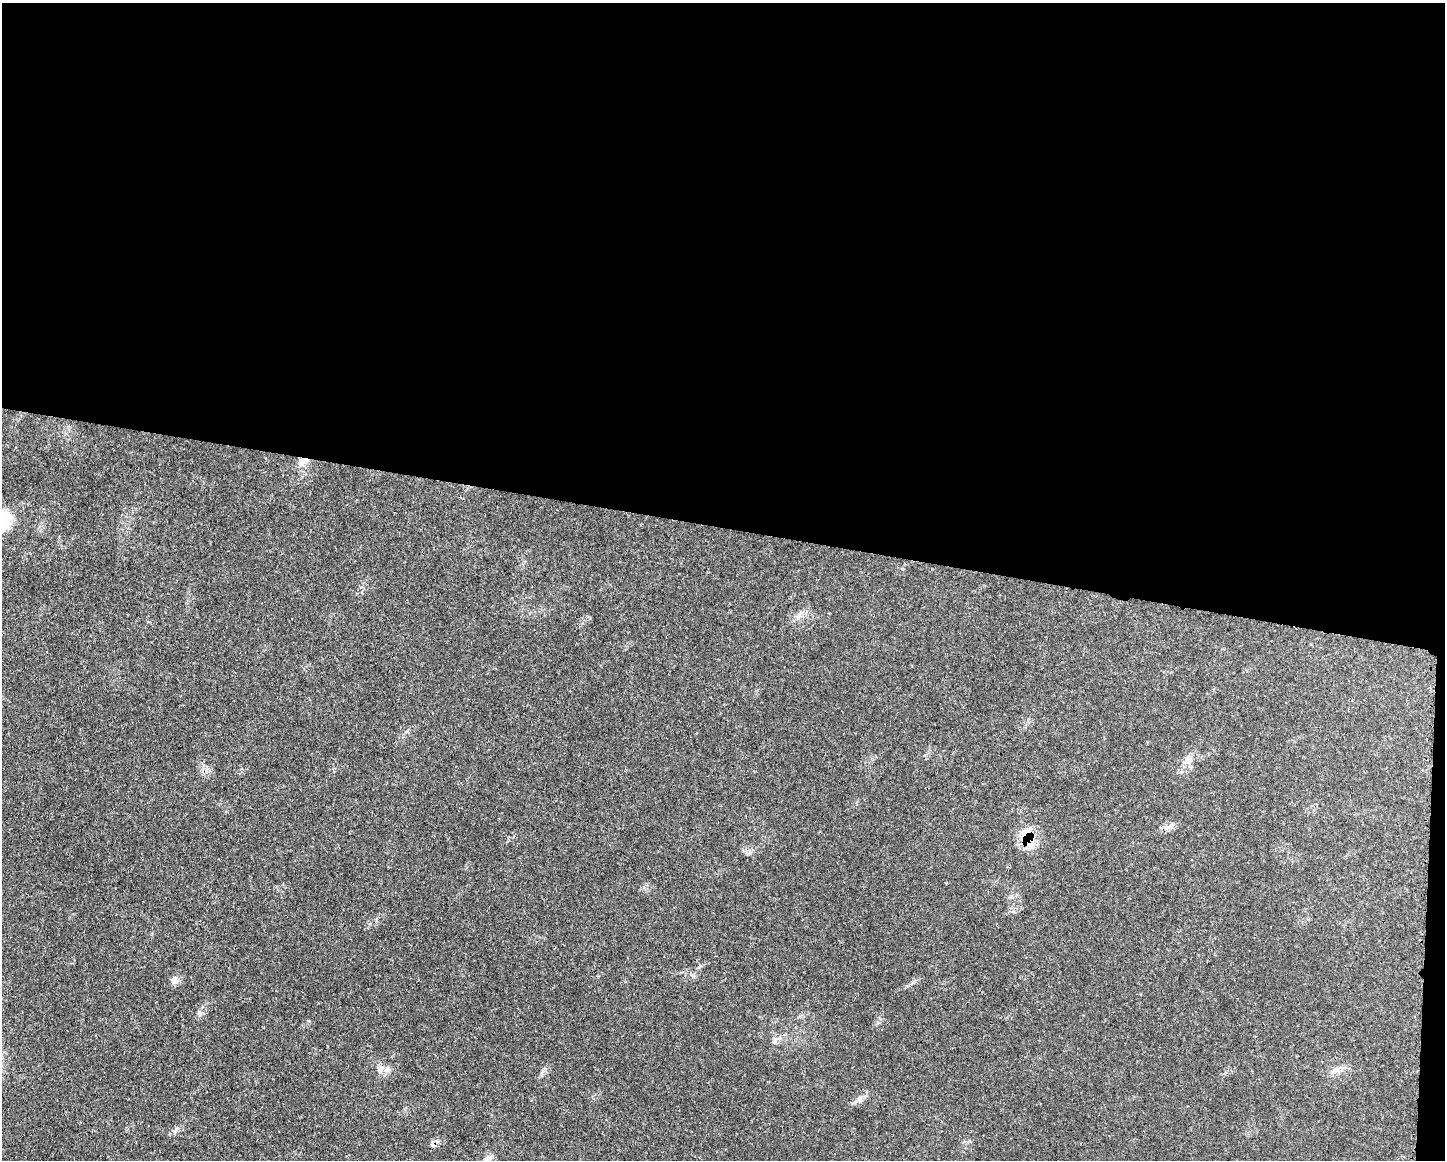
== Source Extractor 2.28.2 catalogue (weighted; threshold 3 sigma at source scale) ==
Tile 3 of 3 x 4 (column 3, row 1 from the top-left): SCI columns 3004-4446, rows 3492-4649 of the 4675 x 4660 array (HDU 1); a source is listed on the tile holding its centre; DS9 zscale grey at full resolution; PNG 1447 x 1162 px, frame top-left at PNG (2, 3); no overlay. Shown black and unused: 46% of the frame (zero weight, under 3 of 4 exposures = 2% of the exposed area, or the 3 px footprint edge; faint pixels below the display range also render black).
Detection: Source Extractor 2.28.2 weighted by HDU 2 'WHT'; one run over the whole footprint, this tile lists its part. Background 0.0771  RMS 0.0035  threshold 0.0159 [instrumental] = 3 sigma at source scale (4.5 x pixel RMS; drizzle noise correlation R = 1.50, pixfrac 1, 0.05/0.05 arcsec/px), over >= 5 px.
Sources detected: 10; all 10 listed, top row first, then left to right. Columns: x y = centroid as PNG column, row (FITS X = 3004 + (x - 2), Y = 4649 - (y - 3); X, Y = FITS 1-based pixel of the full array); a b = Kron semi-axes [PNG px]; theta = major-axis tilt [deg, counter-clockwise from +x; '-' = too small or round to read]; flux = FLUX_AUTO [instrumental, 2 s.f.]
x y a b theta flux
304 461 14 9 22 3.1
2 519 26 24 -49 14
1187 760 16 7 65 2.5
1028 838 31 15 -65 9.3
175 980 10 9 - 1.6
200 1013 7 4 19 0.73
775 1041 15 7 50 2
1336 1069 14 3 -7 1.1
388 1070 8 8 - 1.5
486 1160 10 7 -47 1.7
Overlapping masked pixels (flux is a lower limit): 2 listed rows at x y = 304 461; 1028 838
Isophote crosses this tile's border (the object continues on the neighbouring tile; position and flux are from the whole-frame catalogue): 2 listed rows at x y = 2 519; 486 1160
Unlisted compact peaks at least as high as the median listed source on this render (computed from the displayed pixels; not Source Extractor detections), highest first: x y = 860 1098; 176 1129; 799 614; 543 1071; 700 966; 902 569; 693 976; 913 982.